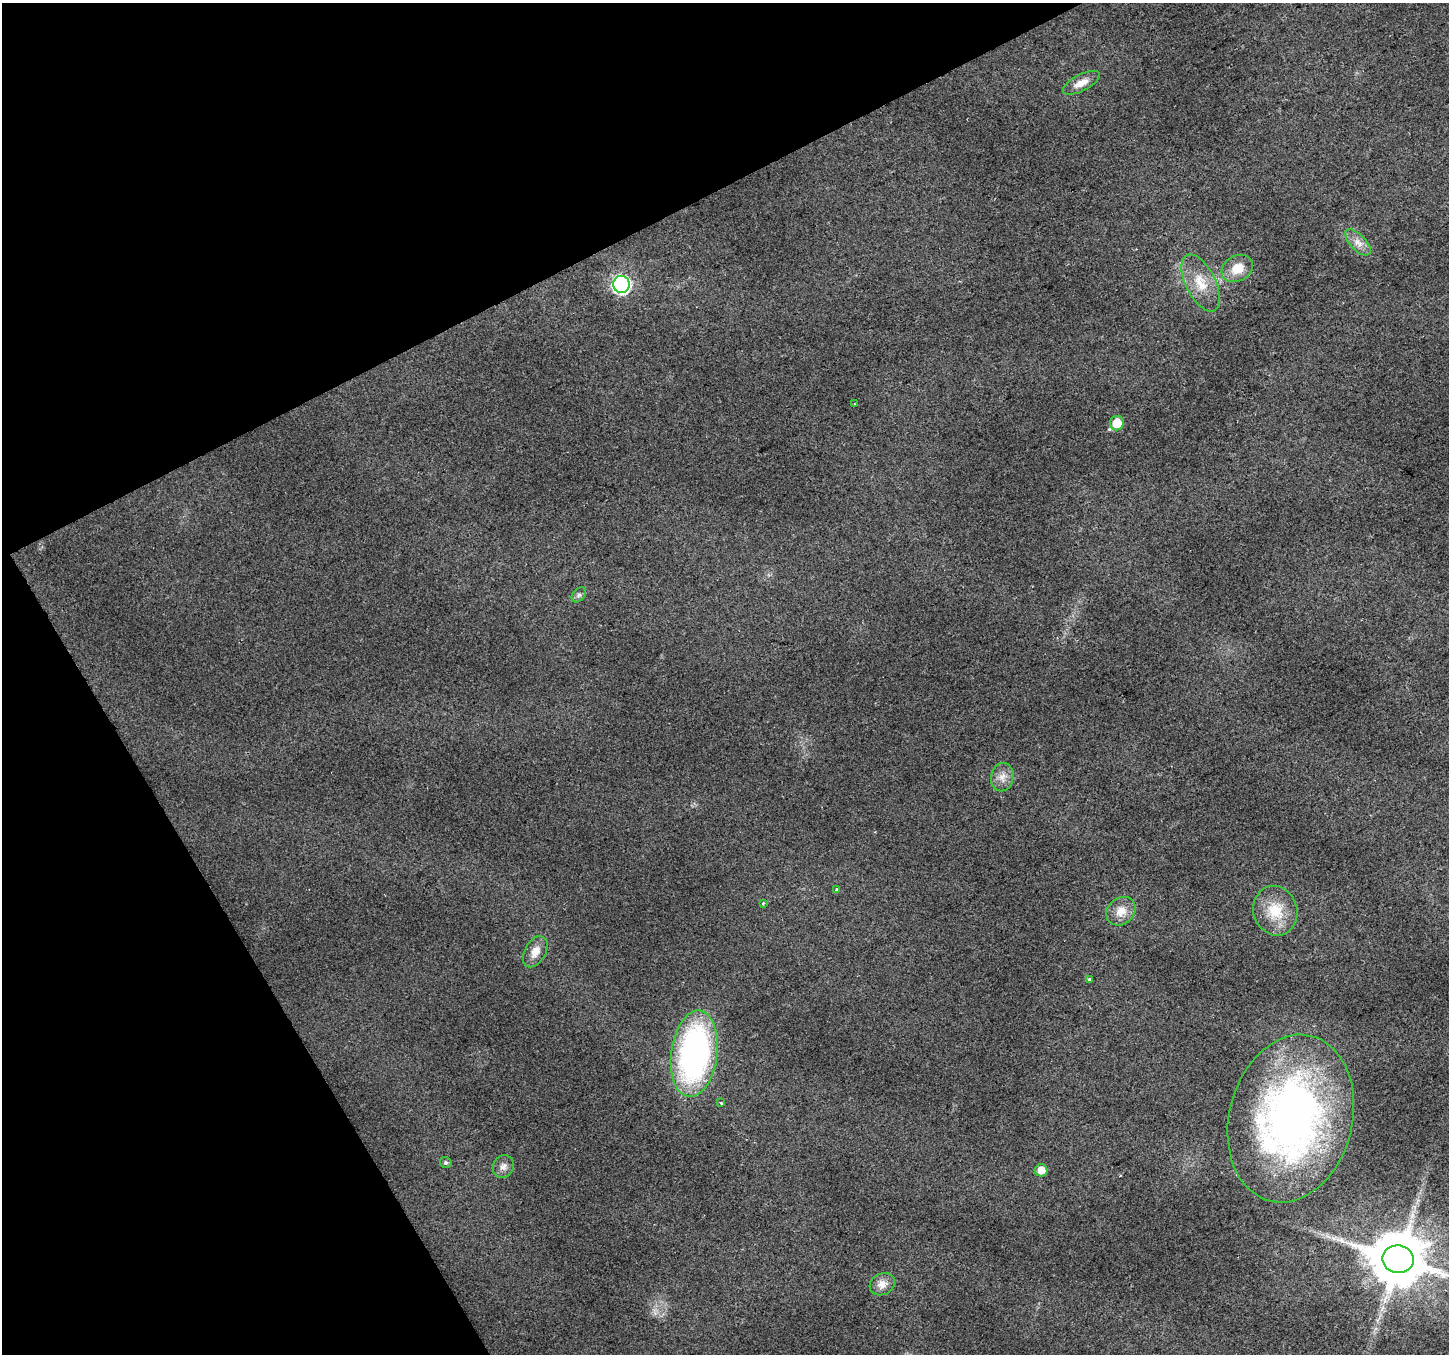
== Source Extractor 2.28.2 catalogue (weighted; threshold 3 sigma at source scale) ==
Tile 5 of 4 x 4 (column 1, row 2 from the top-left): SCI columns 3-1449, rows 2869-4220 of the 5789 x 5676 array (HDU 1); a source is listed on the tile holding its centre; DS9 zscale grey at full resolution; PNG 1451 x 1356 px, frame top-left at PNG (2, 3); each listed source drawn as its Kron ellipse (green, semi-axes under 4 px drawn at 4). Shown black and unused: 25% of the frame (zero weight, under 2 of 3 exposures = <1% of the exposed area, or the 3 px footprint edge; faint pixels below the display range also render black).
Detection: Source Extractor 2.28.2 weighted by HDU 2 'WHT'; one run over the whole footprint, this tile lists its part. Background 0.0194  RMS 0.0082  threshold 0.0371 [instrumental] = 3 sigma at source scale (4.5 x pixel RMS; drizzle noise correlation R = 1.50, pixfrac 1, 0.0396/0.0396 arcsec/px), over >= 5 px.
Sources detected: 23; all 23 listed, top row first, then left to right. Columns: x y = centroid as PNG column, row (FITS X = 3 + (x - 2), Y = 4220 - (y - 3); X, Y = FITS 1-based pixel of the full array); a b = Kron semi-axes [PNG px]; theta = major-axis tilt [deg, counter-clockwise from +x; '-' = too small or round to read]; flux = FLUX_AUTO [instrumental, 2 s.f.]
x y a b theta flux
1081 83 20 8 27 9.1
1358 242 16 8 -47 7
1237 268 16 12 29 15
1201 283 31 15 -64 20
621 284 8 8 - 250
855 404 3 2 - 0.78
1117 423 7 7 - 16
579 595 8 6 49 2.4
1002 777 14 11 78 7.4
836 889 3 3 - 2.4
763 903 3 3 - 2.2
1121 911 16 13 41 11
1275 911 25 22 -72 27
535 952 17 10 60 9.9
1089 979 3 3 - 1.9
694 1054 43 23 82 230
721 1102 3 3 - 1.3
1291 1119 85 61 76 460
446 1163 6 5 - 1.8
503 1167 12 10 61 5
1041 1170 6 6 - 8.9
1398 1259 16 14 -11 5400
882 1284 13 10 28 7.8
Isophote crosses this tile's border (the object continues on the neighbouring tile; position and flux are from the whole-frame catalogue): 1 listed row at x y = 1398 1259